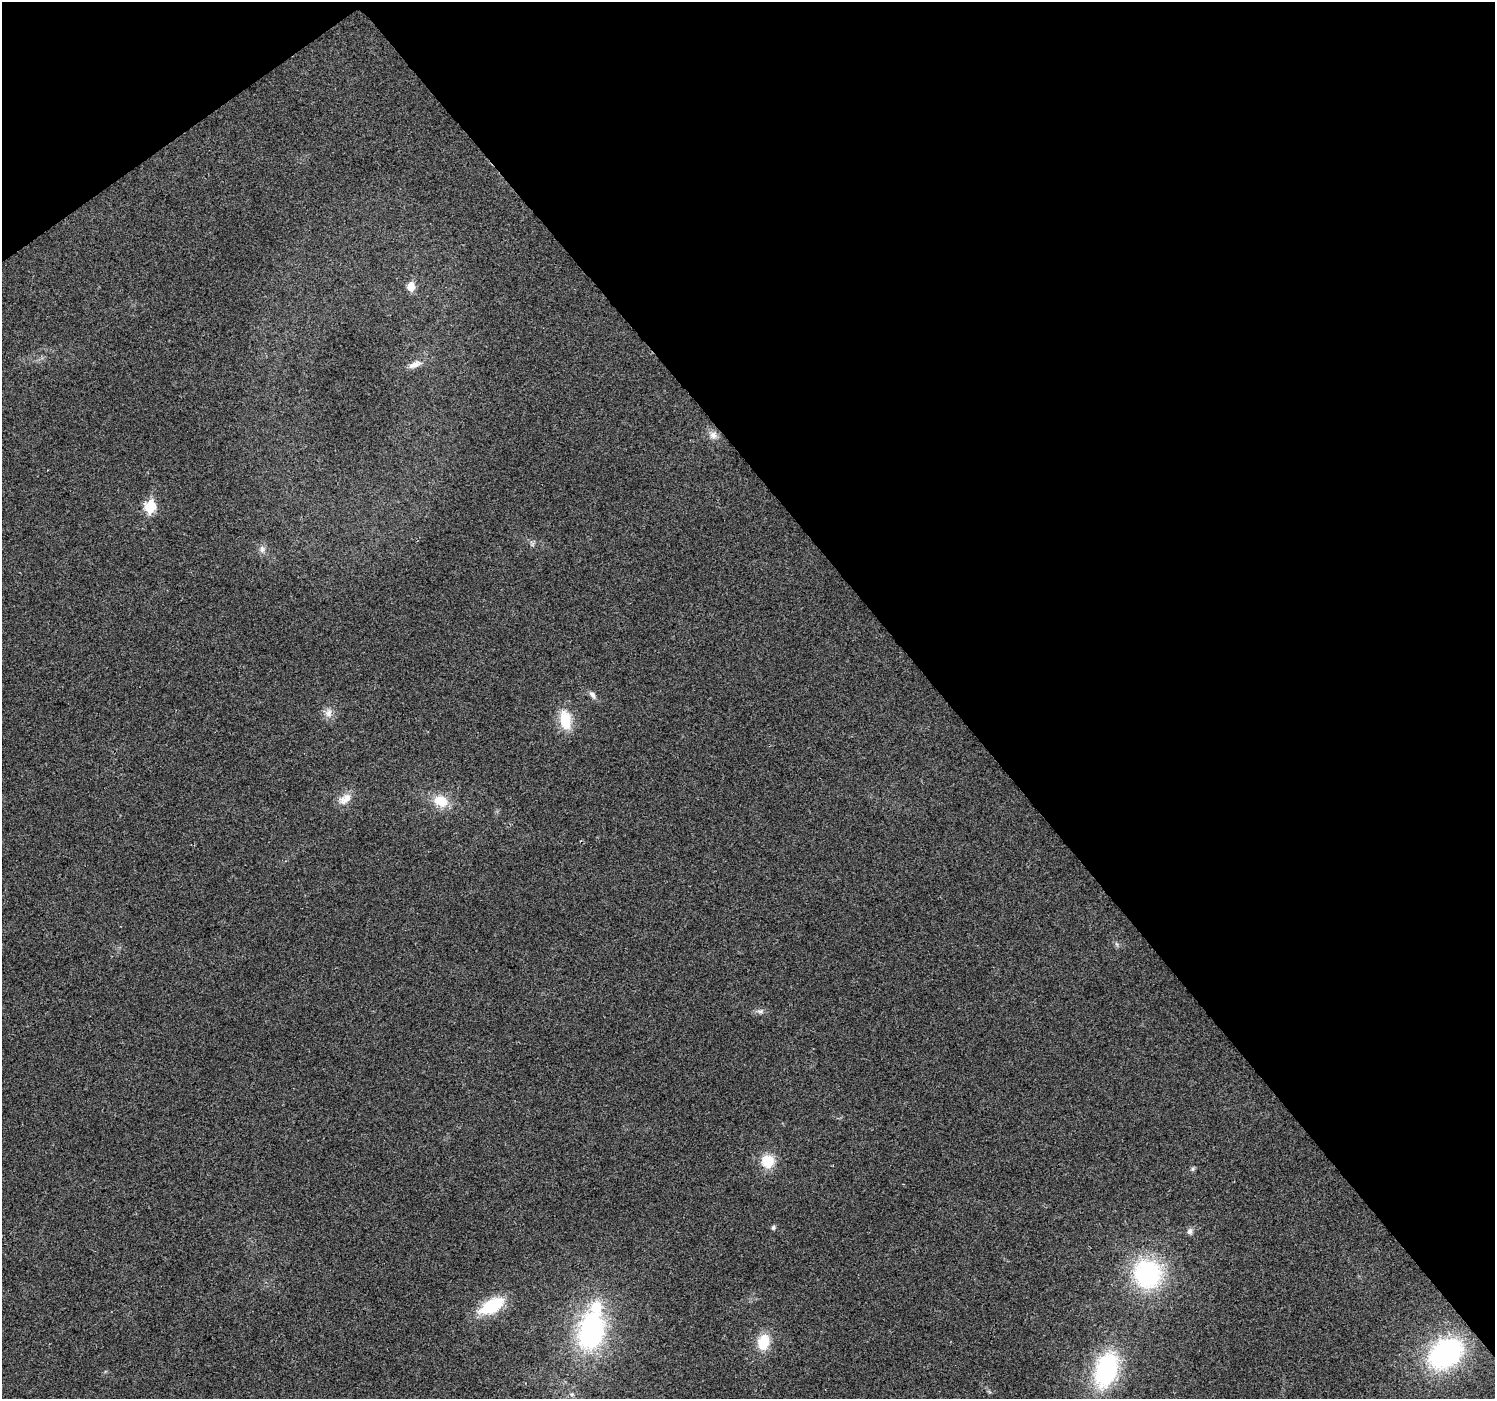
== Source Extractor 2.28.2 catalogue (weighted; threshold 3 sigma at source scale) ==
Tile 3 of 4 x 4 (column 3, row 1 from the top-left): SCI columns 2989-4481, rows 4326-5722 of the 5978 x 5921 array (HDU 1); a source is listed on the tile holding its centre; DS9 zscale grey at full resolution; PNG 1497 x 1401 px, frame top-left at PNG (2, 2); no overlay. Shown black and unused: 39% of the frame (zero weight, under 2 of 3 exposures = <1% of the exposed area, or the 3 px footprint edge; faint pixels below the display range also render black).
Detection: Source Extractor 2.28.2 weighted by HDU 2 'WHT'; one run over the whole footprint, this tile lists its part. Background 0.0727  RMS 0.0088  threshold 0.0398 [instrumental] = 3 sigma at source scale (4.5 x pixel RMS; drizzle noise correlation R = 1.50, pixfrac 1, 0.0396/0.0396 arcsec/px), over >= 5 px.
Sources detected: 22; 1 inside a brighter listed object's ellipse — not listed separately; the other 21 listed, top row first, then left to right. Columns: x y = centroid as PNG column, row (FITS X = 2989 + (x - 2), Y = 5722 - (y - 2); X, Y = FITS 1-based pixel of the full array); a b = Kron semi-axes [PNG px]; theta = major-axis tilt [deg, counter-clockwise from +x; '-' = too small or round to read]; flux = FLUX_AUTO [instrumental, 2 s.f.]
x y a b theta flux
411 287 5 5 - 24
414 364 19 8 24 6.9
713 435 11 10 - 5.5
150 507 6 5 - 75
262 549 10 7 87 3.7
592 695 11 6 -54 3.6
328 713 12 10 84 6.4
565 720 24 13 -82 23
345 799 19 12 34 9.6
440 801 18 13 -22 18
760 1011 9 7 -5 3.1
768 1161 14 14 - 20
1193 1169 7 5 22 1.6
773 1227 5 4 - 2.2
1190 1231 8 7 - 3.1
1147 1274 29 27 -54 110
491 1306 23 12 28 51
591 1331 37 24 78 150
763 1342 17 12 79 23
1446 1353 36 26 35 140
1106 1370 37 22 72 100